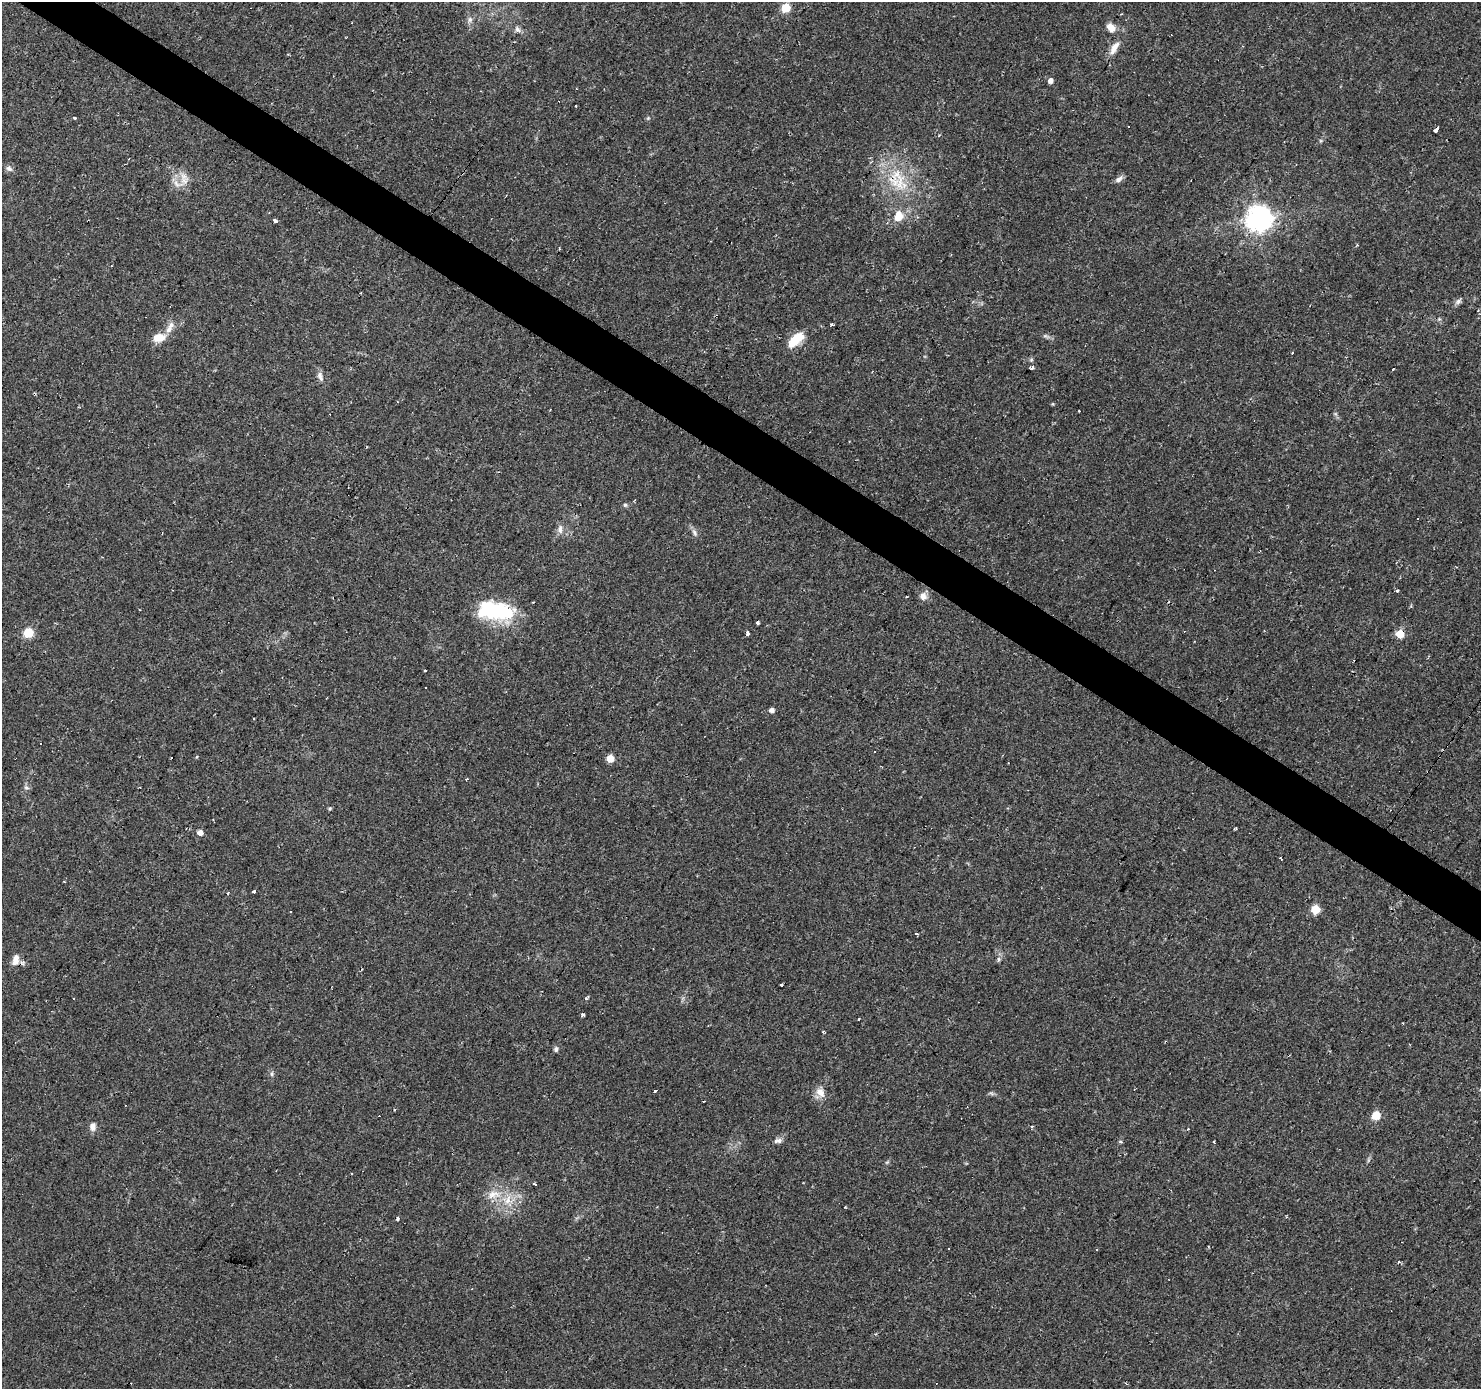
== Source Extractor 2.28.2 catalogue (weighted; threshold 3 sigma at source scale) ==
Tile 11 of 4 x 4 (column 3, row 3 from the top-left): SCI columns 2960-4438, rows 1568-2954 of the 5920 x 5977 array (HDU 1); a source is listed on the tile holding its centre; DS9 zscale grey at full resolution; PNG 1483 x 1391 px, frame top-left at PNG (2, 2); no overlay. Shown black and unused: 4% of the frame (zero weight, under 2 of 3 exposures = <1% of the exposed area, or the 3 px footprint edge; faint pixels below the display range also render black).
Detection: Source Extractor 2.28.2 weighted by HDU 2 'WHT'; one run over the whole footprint, this tile lists its part. Background 0.0427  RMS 0.0037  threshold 0.0167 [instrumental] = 3 sigma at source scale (4.5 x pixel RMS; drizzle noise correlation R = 1.50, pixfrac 1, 0.0396/0.0396 arcsec/px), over >= 5 px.
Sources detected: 91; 16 cosmic-ray / hot-pixel residue — not listed; the other 75 listed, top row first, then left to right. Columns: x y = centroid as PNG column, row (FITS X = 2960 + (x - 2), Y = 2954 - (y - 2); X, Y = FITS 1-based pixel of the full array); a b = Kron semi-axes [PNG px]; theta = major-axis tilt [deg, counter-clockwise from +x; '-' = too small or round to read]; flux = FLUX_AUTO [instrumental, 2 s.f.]
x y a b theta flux
786 7 5 5 - 14
470 20 8 6 88 1.2
1111 27 11 8 -41 3.2
517 28 8 4 59 0.94
1114 48 20 8 59 3.3
1051 81 5 4 - 2.1
75 118 3 3 - 0.6
648 118 4 4 - 0.45
1128 127 3 3 - 3.5
1436 129 5 3 - 4.2
939 135 5 3 - 0.3
9 169 9 7 -27 1.2
897 175 24 17 -15 13
1119 179 11 6 41 1.5
184 181 13 11 -46 3.9
899 216 14 10 74 5.4
1259 218 8 8 - 380
1357 245 3 3 - 0.38
559 248 4 3 - 0.4
1458 302 8 7 - 1.1
832 325 3 3 - 2.6
169 329 13 8 59 2.7
158 338 13 8 12 5.4
796 339 22 10 42 7.6
1292 353 3 2 - 0.52
1032 367 4 3 - 2.3
1393 369 3 2 - 0.61
320 377 12 6 -79 1.6
1053 404 5 3 - 0.36
625 505 5 5 - 0.63
560 529 11 6 80 1.7
694 533 11 5 -66 1.2
1397 590 3 3 - 0.9
923 596 11 10 - 2.3
906 597 2 2 - 0.46
496 611 40 17 -6 31
28 633 5 5 - 20
747 633 4 3 - 1.4
1400 634 5 5 - 12
425 687 3 3 - 0.89
771 710 5 4 - 1.6
41 743 3 3 - 2.4
197 757 5 3 - 0.34
610 758 5 5 - 6.9
467 779 4 2 - 0.49
26 787 7 5 -16 0.8
330 808 5 4 - 0.47
1236 829 5 2 - 0.4
200 833 5 5 - 2.5
64 881 3 2 - 0.35
254 891 3 3 - 2.8
1315 909 5 5 - 15
917 934 4 3 - 0.45
16 959 15 8 74 3.2
998 959 8 4 82 0.79
781 985 3 3 - 0.56
586 998 4 4 - 0.5
74 999 3 3 - 1.9
583 1014 3 3 - 3.9
823 1032 3 3 - 0.39
556 1049 7 5 82 0.91
272 1074 6 4 -90 0.64
655 1091 3 3 - 2.2
820 1092 13 9 -37 3.1
703 1101 2 2 - 0.37
1376 1116 5 5 - 10
93 1126 10 7 -87 2.1
779 1141 10 7 37 1.4
1214 1142 4 2 - 0.32
351 1174 3 3 - 1.3
535 1184 3 3 - 2.1
493 1194 21 11 13 5.4
508 1200 14 7 72 3.7
398 1218 4 3 - 1.9
1399 1262 5 3 - 0.41
Overlapping masked pixels (flux is a lower limit): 2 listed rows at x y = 897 175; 1400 634